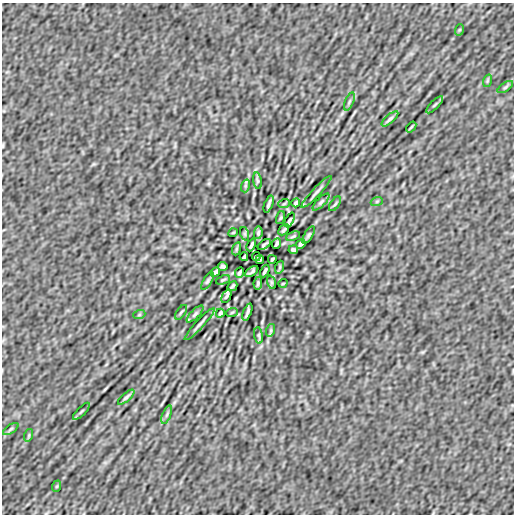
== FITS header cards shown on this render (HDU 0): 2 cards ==
NAXIS1  =                  512
NAXIS2  =                  512

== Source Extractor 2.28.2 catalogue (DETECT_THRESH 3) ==
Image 512 x 512 px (HDU 0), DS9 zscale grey, 1 PNG px = 1 image px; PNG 516 x 516 px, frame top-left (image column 1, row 512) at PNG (2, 3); each listed source drawn as its Kron ellipse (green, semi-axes under 4 px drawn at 4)
Background 4.89e-07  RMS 2.8e-05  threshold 8.44e-05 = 3 sigma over >= 5 px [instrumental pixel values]
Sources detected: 62; all 62 listed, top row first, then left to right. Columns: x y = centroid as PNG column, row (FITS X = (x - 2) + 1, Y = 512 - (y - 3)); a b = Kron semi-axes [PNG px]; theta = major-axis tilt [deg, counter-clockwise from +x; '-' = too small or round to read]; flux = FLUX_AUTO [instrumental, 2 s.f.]
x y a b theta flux
459 30 6 3 71 0.0019
487 81 6 4 72 0.0023
505 87 9 3 34 0.0032
349 101 9 3 69 0.003
435 105 11 3 45 0.0032
390 119 10 3 40 0.0041
411 127 6 3 52 0.0018
257 181 8 4 -82 0.0028
245 186 7 4 72 0.0027
316 192 21 3 47 0.0057
377 201 6 4 19 0.002
321 202 11 4 45 0.0038
296 203 4 3 - 0.003
269 204 9 2 69 0.0044
284 204 6 3 20 0.0017
335 204 8 3 57 0.0022
281 218 7 3 71 0.0018
290 220 8 3 65 0.003
284 230 6 3 44 0.0031
233 233 4 3 - 0.0015
258 233 6 4 81 0.003
245 234 7 4 -72 0.0025
309 235 10 4 58 0.0034
293 236 7 3 22 0.0022
277 243 6 3 66 0.0034
264 244 7 2 36 0.0031
301 244 5 3 - 0.004
251 245 7 2 64 0.0039
236 249 6 4 71 0.0025
293 250 5 3 - 0.0034
256 256 4 2 - 0.003
244 257 4 2 - 0.0025
272 259 4 2 - 0.0025
260 260 4 2 - 0.003
223 266 5 3 - 0.0034
280 267 6 4 71 0.0025
265 271 7 2 64 0.0039
215 272 5 3 - 0.004
252 272 7 2 36 0.0031
239 273 6 3 66 0.0034
223 280 7 3 22 0.0022
207 281 10 4 58 0.0033
271 282 7 4 -72 0.0025
258 283 6 4 81 0.003
283 283 4 3 - 0.0015
232 286 5 2 - 0.0029
226 296 7 2 65 0.0027
181 312 8 3 57 0.0022
232 312 6 3 20 0.0017
247 312 9 2 69 0.0044
220 313 4 3 - 0.003
195 314 11 4 45 0.0039
139 315 6 4 19 0.002
200 324 21 3 47 0.0057
271 330 6 4 72 0.0024
259 335 8 4 -82 0.0028
126 397 10 3 40 0.0041
81 411 11 3 45 0.0031
167 415 9 3 69 0.003
11 429 9 3 34 0.0032
29 435 6 4 72 0.0023
57 486 6 3 71 0.0019